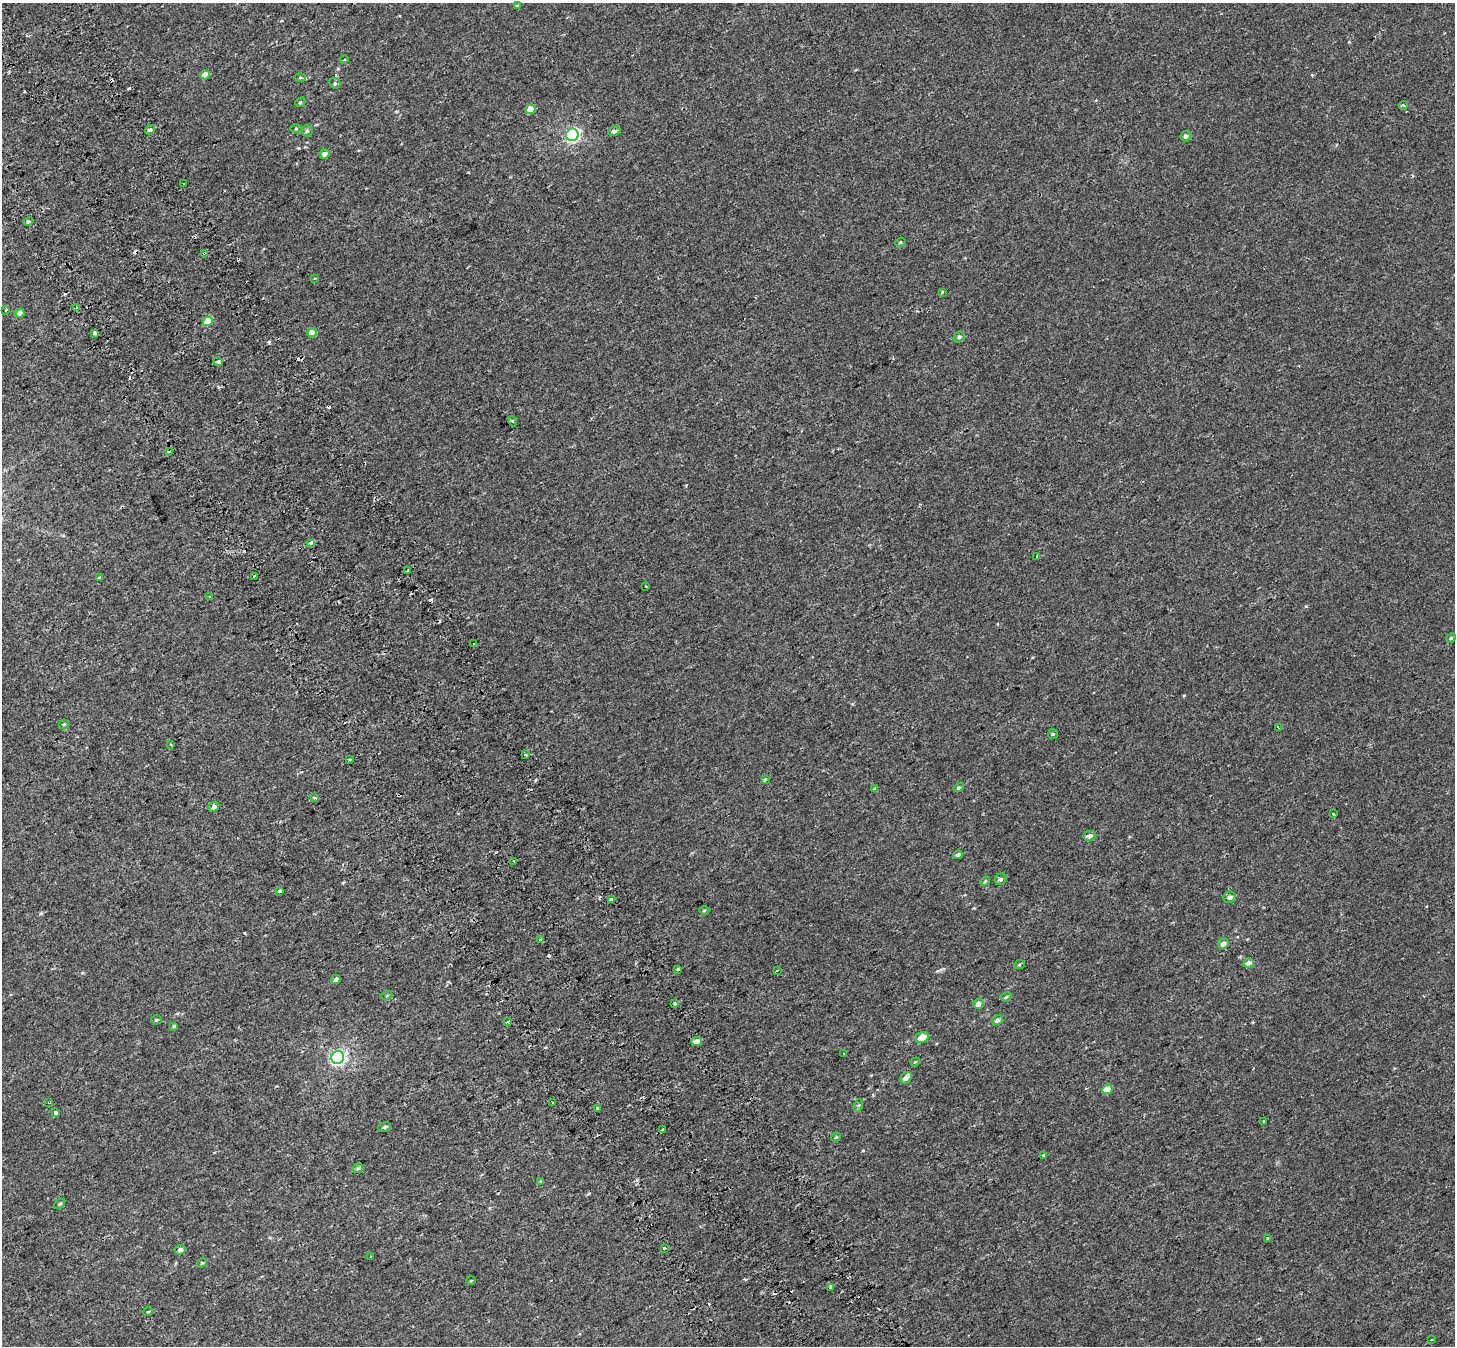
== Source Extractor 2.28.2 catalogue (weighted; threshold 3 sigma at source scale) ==
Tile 11 of 4 x 4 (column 3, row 3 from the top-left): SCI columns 3000-4452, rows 1604-2947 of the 5984 x 5853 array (HDU 1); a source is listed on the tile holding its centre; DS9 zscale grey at full resolution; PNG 1457 x 1348 px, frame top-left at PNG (2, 3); each listed source drawn as its Kron ellipse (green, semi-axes under 4 px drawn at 4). Shown black and unused: <1% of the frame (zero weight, under 2 of 3 exposures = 5% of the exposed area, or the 3 px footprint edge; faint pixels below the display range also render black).
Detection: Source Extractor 2.28.2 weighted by HDU 2 'WHT'; one run over the whole footprint, this tile lists its part. Background 0.00134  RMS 0.0026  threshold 0.0118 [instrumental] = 3 sigma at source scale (4.5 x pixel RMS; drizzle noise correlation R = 1.50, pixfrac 1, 0.0396/0.0396 arcsec/px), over >= 5 px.
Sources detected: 128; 23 cosmic-ray / hot-pixel residue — neither listed nor drawn; the other 105 listed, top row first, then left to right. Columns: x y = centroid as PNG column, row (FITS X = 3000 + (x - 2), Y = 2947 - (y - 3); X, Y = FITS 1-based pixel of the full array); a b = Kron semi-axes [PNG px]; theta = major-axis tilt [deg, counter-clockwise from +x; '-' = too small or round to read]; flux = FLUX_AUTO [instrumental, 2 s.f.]
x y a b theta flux
517 5 3 3 - 0.78
344 60 4 3 - 0.16
205 75 4 4 - 2.9
300 78 6 4 1 0.29
335 83 6 5 - 0.41
300 102 5 4 - 0.26
1403 105 4 3 - 0.49
530 109 5 4 - 3.8
296 129 5 4 - 0.23
150 130 5 4 - 0.39
307 131 5 5 - 0.48
614 131 6 4 10 0.74
572 135 6 6 - 47
1186 136 5 5 - 0.72
324 154 5 4 - 1.3
184 184 3 3 - 0.5
28 221 5 4 - 0.44
900 242 5 4 - 0.29
204 253 3 2 - 0.38
315 278 3 3 - 0.22
942 292 3 2 - 0.34
77 308 3 3 - 0.62
6 310 3 3 - 2.4
20 313 4 4 - 1.7
208 321 5 4 - 4.7
95 333 3 3 - 1.3
312 333 5 4 - 3.9
959 337 6 5 - 0.55
218 361 5 4 - 0.65
512 421 5 3 - 0.24
170 452 4 3 - 2.2
311 543 4 3 - 3.7
1037 556 3 3 - 0.38
408 570 4 3 - 0.57
254 576 4 3 - 1.8
99 578 3 3 - 0.6
646 586 3 3 - 1
209 597 3 3 - 0.86
1451 638 5 4 - 0.32
474 644 3 3 - 0.74
64 724 5 4 - 0.29
1278 728 3 2 - 0.38
1053 734 5 5 - 0.37
171 744 3 2 - 0.27
526 755 3 3 - 0.74
350 760 4 2 - 0.33
765 780 3 3 - 1.7
959 788 5 4 - 0.47
874 789 4 3 - 0.44
314 798 3 3 - 0.87
214 807 6 4 37 0.77
1333 814 4 3 - 0.2
1090 836 6 5 - 0.91
958 855 5 4 - 0.57
514 861 3 2 - 0.27
1001 879 6 5 - 0.53
985 881 5 4 - 0.27
280 891 3 3 - 1.4
1230 897 6 5 - 0.89
612 899 4 3 - 1.9
704 910 5 3 - 0.29
541 940 3 3 - 1.6
1223 944 5 5 - 1.3
1249 963 5 4 - 1.7
1019 965 5 3 - 0.26
678 969 3 3 - 0.61
777 970 3 2 - 0.32
336 980 5 4 - 0.91
387 995 6 3 21 0.26
1006 997 6 4 30 0.37
674 1003 3 3 - 1.8
978 1004 5 5 - 1.3
156 1020 5 4 - 0.33
998 1020 6 4 31 0.76
507 1022 4 3 - 2
174 1026 4 3 - 0.33
922 1038 7 5 28 2.8
696 1041 5 4 - 1.9
844 1054 3 2 - 0.2
338 1057 6 6 - 68
915 1062 4 3 - 0.22
906 1078 7 5 45 1
1107 1089 5 4 - 3.9
49 1102 3 3 - 0.9
553 1103 3 3 - 0.58
859 1105 6 4 71 0.33
597 1109 3 3 - 4.3
56 1112 3 3 - 1.3
1264 1121 3 3 - 0.75
384 1127 6 5 - 0.46
662 1130 4 3 - 2.4
836 1137 5 4 - 0.27
1044 1156 4 3 - 1.5
358 1168 5 5 - 0.36
541 1181 3 3 - 0.35
60 1204 6 4 39 0.43
1268 1238 3 3 - 0.75
664 1248 3 3 - 0.8
180 1250 5 5 - 0.91
371 1257 3 3 - 0.93
202 1263 5 4 - 0.31
471 1281 5 3 - 0.19
830 1287 4 3 - 0.44
148 1312 5 3 - 0.21
1431 1339 3 3 - 0.31
Overlapping masked pixels (flux is a lower limit): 3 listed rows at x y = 204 253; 170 452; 49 1102